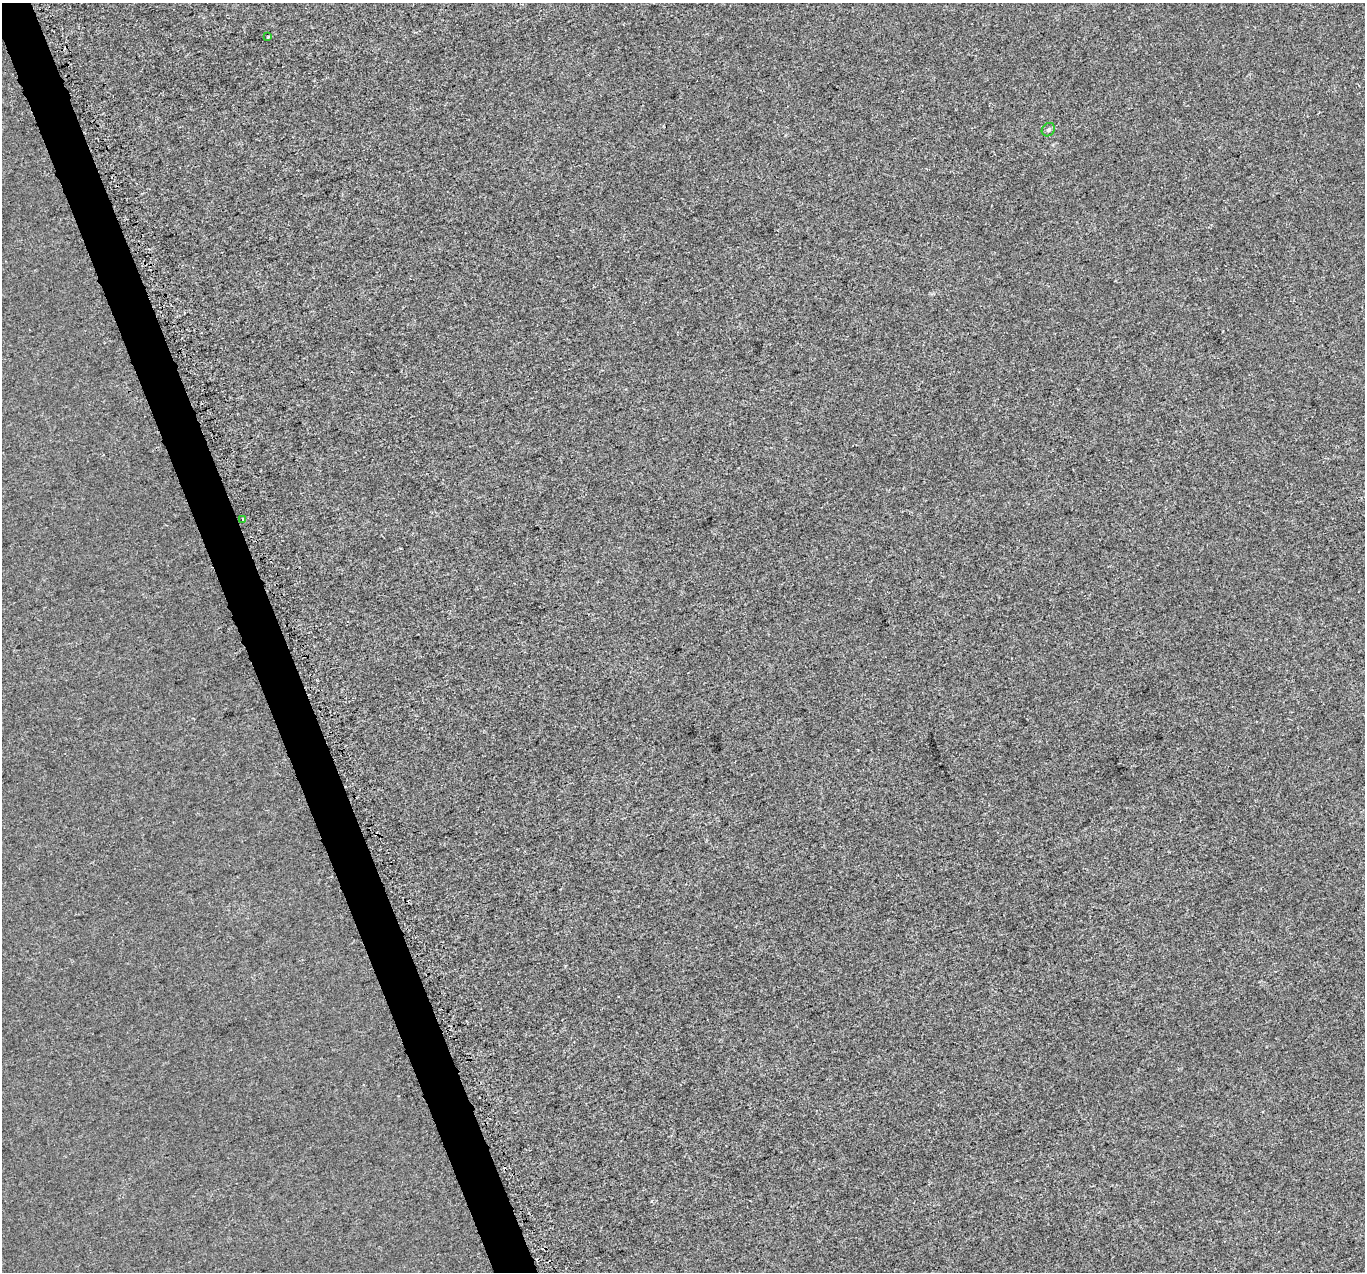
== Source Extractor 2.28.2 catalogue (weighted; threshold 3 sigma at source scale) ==
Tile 11 of 4 x 4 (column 3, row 3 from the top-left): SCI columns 2754-4116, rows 1379-2648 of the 5529 x 5347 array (HDU 1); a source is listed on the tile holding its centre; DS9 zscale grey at full resolution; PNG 1367 x 1274 px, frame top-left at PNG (2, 3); each listed source drawn as its Kron ellipse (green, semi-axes under 4 px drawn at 4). Shown black and unused: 3% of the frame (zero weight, under 3 of 5 exposures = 3% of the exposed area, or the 3 px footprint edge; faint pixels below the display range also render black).
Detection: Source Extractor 2.28.2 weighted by HDU 2 'WHT'; one run over the whole footprint, this tile lists its part. Background 1.91e-04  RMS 0.0015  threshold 0.00656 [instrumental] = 3 sigma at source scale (4.5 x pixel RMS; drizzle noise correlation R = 1.50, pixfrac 1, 0.0396/0.0396 arcsec/px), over >= 5 px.
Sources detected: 3; all 3 listed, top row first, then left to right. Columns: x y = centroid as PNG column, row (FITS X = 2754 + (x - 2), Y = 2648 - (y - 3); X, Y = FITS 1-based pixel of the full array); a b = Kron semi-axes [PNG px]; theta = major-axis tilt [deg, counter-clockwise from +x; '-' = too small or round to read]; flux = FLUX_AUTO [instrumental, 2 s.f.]
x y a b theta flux
268 37 3 3 - 0.11
1048 130 7 6 - 0.3
243 519 3 2 - 0.18